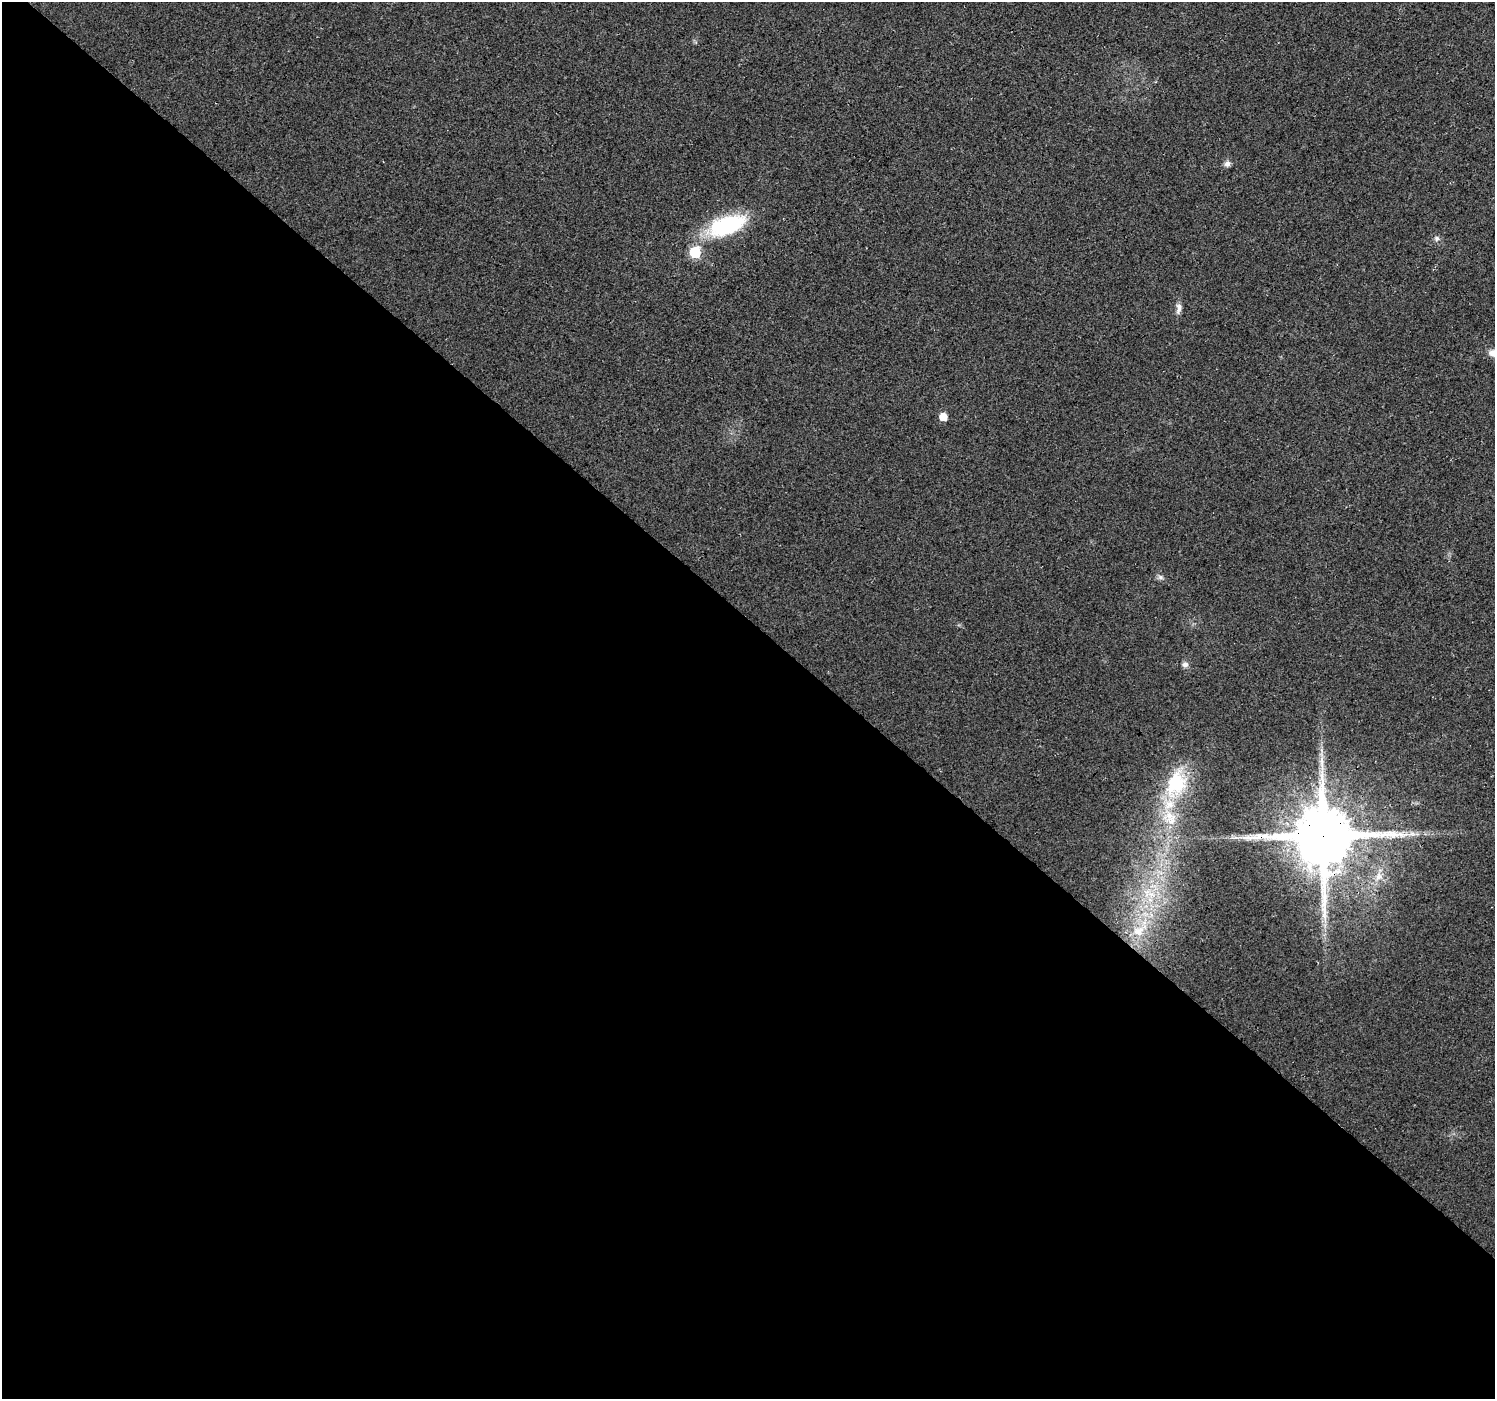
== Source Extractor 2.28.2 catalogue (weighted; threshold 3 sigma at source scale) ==
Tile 14 of 4 x 4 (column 2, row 4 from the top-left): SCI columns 1534-3026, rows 208-1604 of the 6058 x 6067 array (HDU 1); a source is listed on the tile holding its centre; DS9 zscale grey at full resolution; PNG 1497 x 1401 px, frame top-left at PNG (2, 2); no overlay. Shown black and unused: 56% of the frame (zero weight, under 3 of 4 exposures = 5% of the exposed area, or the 3 px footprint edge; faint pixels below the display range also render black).
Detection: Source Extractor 2.28.2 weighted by HDU 2 'WHT'; one run over the whole footprint, this tile lists its part. Background 0.0252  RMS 0.0069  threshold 0.0311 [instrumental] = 3 sigma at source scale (4.5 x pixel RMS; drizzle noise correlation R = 1.50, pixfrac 1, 0.0396/0.0396 arcsec/px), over >= 5 px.
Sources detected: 18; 2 inside a brighter listed object's ellipse — not listed separately; the other 16 listed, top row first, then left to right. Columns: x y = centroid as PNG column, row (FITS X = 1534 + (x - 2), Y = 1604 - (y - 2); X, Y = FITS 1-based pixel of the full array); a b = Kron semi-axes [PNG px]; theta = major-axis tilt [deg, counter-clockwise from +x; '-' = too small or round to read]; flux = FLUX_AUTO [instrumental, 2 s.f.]
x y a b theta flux
1227 164 8 7 - 2.9
727 225 44 19 19 63
1437 238 7 7 - 2.1
695 252 6 6 - 57
1179 308 14 7 81 3.7
1492 353 12 9 -16 5.1
943 417 6 6 - 11
1160 577 8 6 -16 2.1
1185 664 8 8 - 2.7
1176 784 44 27 71 52
1412 834 11 5 0 3.2
1323 836 19 19 - 6100
1235 837 7 4 19 1.7
1379 876 12 10 68 6.4
1151 894 14 8 -30 8.5
1138 931 17 13 19 13
Overlapping masked pixels (flux is a lower limit): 1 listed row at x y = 1323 836
Isophote crosses this tile's border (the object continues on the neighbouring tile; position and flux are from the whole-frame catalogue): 1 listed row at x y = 1492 353